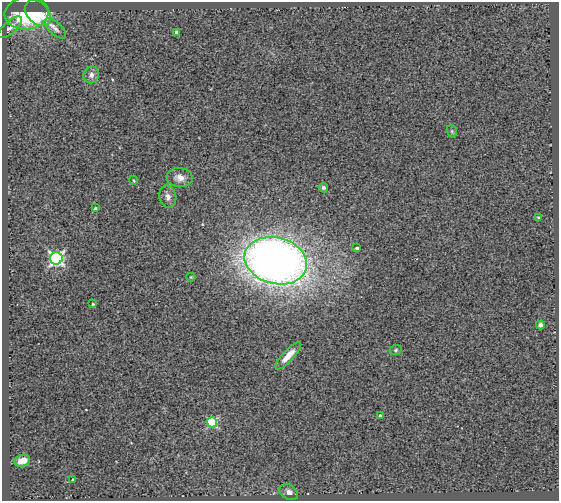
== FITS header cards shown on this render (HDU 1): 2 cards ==
NAXIS1  =                  557
NAXIS2  =                  499

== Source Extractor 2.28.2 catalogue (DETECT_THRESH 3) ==
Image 557 x 499 px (HDU 1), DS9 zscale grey, 1 PNG px = 1 image px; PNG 561 x 503 px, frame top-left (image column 1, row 499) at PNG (2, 2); each listed source drawn as its Kron ellipse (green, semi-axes under 4 px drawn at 4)
Background 0.703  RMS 0.24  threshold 0.71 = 3 sigma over >= 5 px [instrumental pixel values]
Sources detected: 26; all 26 listed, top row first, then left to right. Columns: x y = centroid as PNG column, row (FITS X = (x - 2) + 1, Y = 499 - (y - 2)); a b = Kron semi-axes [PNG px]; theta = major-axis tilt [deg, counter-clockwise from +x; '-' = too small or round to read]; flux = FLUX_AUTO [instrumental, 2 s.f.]
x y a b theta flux
27 13 22 16 6 1100
38 13 15 10 -44 590
10 27 15 6 41 75
55 28 13 6 -43 78
176 32 3 3 - 49
91 75 8 7 - 69
452 131 6 5 - 23
180 178 13 9 -5 140
133 180 4 3 - 13
323 188 5 4 - 36
168 197 11 8 -75 86
95 208 3 3 - 27
538 217 3 3 - 18
357 248 3 3 - 37
56 258 6 6 - 3700
276 261 32 23 -14 15000
191 277 4 4 - 15
93 304 3 2 - 19
540 325 4 4 - 65
396 350 6 5 - 27
288 356 18 5 47 190
380 416 4 4 - 57
212 422 5 5 - 1200
22 461 8 5 18 150
73 479 3 2 - 12
289 492 10 7 -32 86